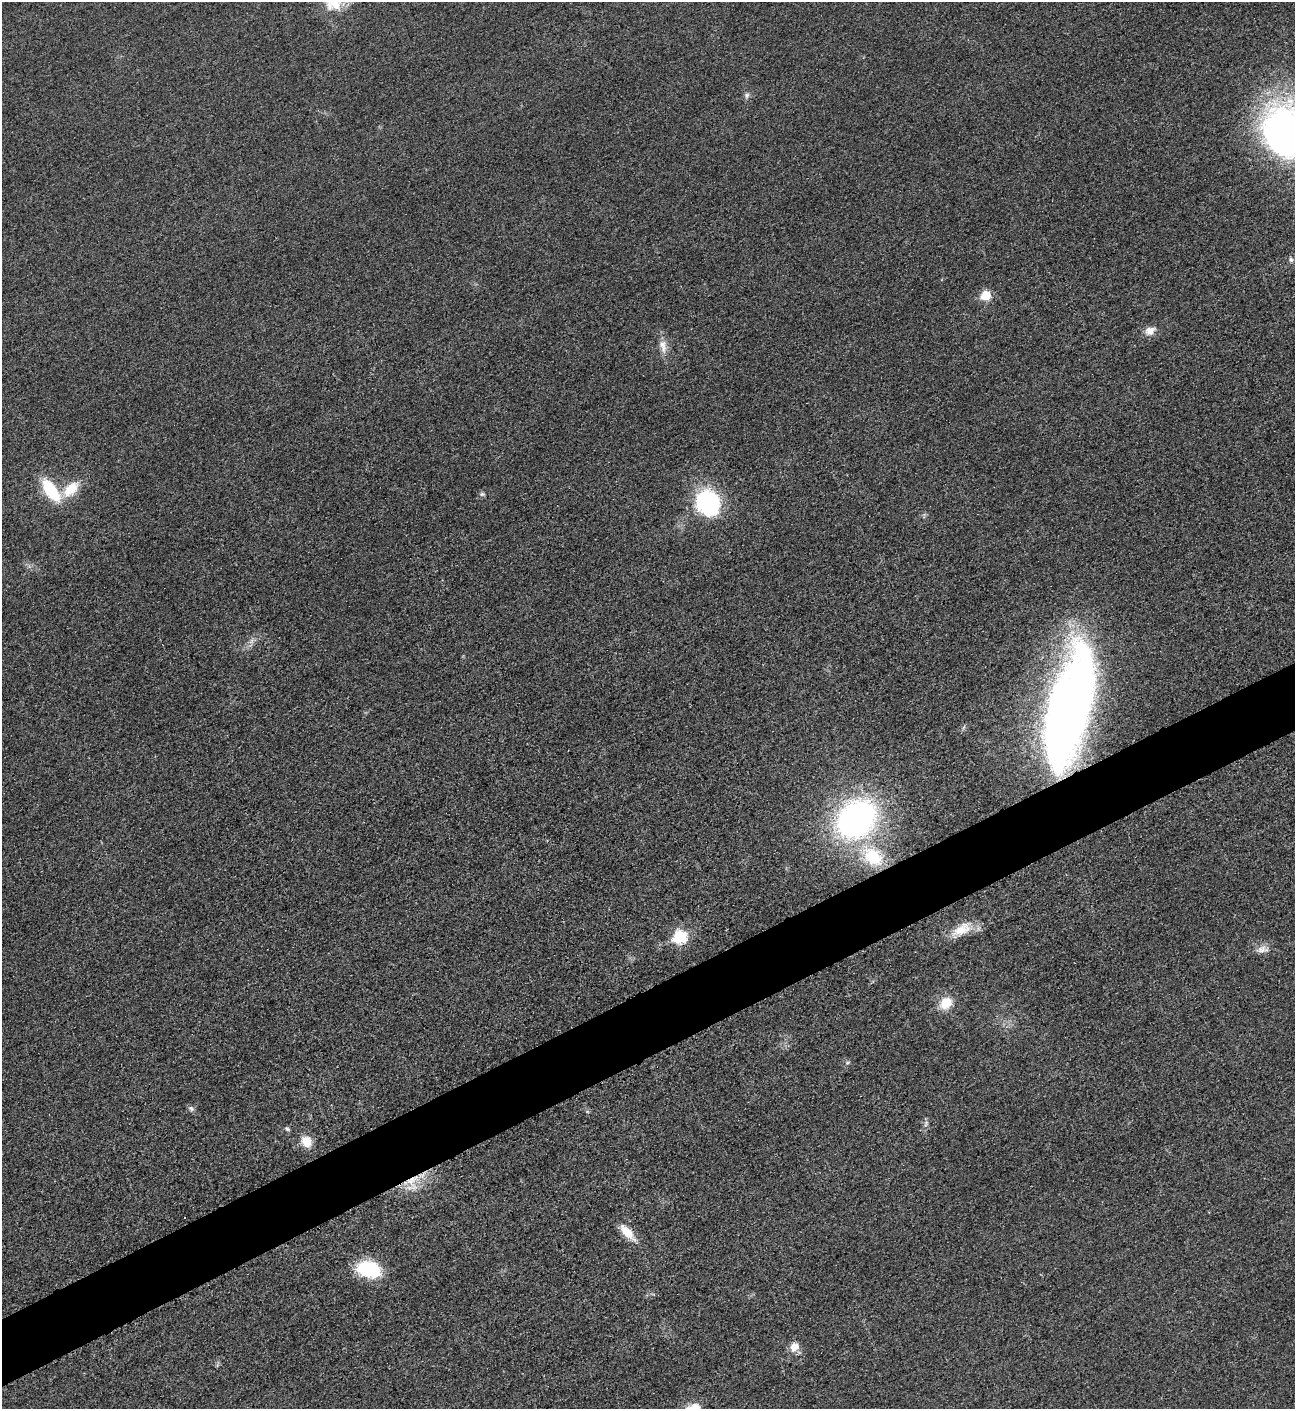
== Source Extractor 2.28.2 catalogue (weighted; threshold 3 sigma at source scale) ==
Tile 7 of 4 x 4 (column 3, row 2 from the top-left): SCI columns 2888-4180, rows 2826-4232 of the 5640 x 5648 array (HDU 1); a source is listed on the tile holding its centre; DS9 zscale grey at full resolution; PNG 1297 x 1411 px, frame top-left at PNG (2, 2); no overlay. Shown black and unused: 5% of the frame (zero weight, under 3 of 5 exposures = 1% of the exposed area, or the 3 px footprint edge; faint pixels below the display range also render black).
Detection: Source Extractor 2.28.2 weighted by HDU 2 'WHT'; one run over the whole footprint, this tile lists its part. Background 0.0192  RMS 0.0051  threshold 0.0228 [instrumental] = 3 sigma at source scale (4.5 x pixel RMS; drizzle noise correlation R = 1.50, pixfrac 1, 0.05/0.05 arcsec/px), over >= 5 px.
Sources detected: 28; all 28 listed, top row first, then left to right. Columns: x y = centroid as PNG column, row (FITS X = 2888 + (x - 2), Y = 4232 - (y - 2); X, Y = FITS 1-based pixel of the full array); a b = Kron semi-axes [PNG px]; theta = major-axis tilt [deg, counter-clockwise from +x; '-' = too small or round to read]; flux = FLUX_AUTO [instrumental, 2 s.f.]
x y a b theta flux
335 4 26 18 38 12
747 95 9 5 71 1.4
1285 133 53 41 -83 250
1291 260 7 5 -74 1.2
986 295 6 6 - 18
1150 331 13 10 29 4.1
662 344 11 10 - 3.7
71 489 24 13 45 12
51 490 22 10 -54 28
482 494 6 6 - 1
708 503 27 24 -60 52
1069 707 120 37 76 340
856 819 37 29 44 160
873 857 26 18 -41 25
962 929 30 14 31 11
680 937 7 7 - 45
1262 949 18 9 5 3.9
946 1003 14 11 43 10
191 1108 9 6 -45 1.4
926 1124 11 3 79 1.2
287 1129 8 5 -37 0.96
307 1141 13 11 -55 7.6
413 1185 22 5 -55 3.6
185 1217 3 2 - 0.57
627 1232 23 10 -47 7.7
368 1269 27 17 -12 27
794 1347 12 10 48 4.9
694 1408 17 10 3 6.5
Overlapping masked pixels (flux is a lower limit): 1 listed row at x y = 1069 707
Isophote crosses this tile's border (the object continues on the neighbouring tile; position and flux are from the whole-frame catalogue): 3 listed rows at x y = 335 4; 1285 133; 694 1408